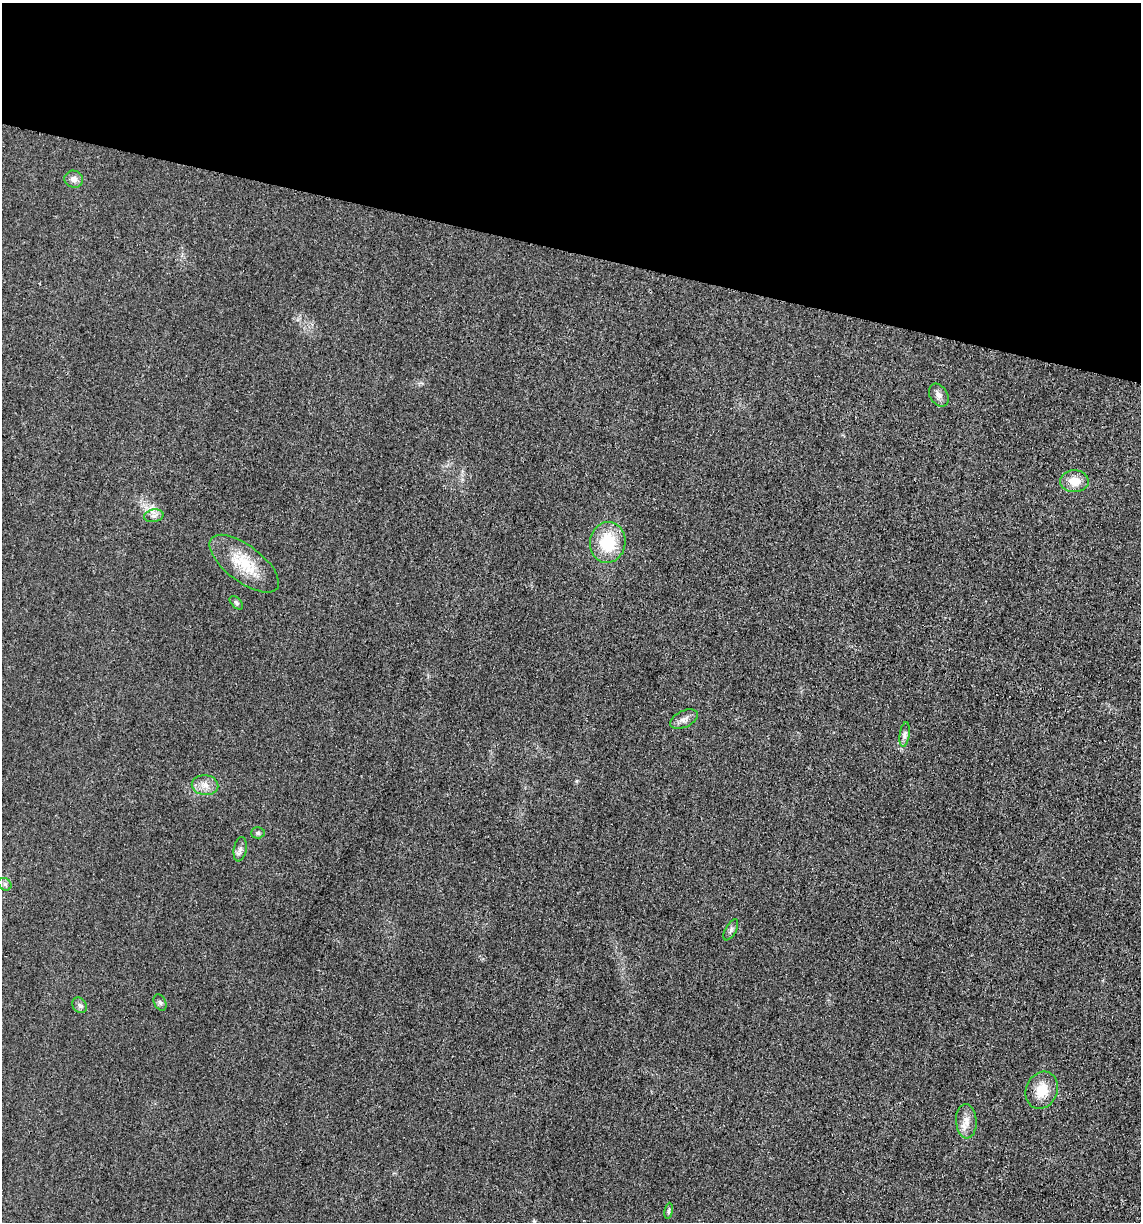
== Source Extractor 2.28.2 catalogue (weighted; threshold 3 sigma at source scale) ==
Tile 2 of 4 x 4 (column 2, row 1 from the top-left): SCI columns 1257-2395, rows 3673-4892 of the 4922 x 4903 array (HDU 1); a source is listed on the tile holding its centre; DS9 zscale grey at full resolution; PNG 1143 x 1224 px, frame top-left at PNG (2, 3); each listed source drawn as its Kron ellipse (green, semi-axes under 4 px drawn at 4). Shown black and unused: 20% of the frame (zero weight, under 3 of 4 exposures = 1% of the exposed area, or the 3 px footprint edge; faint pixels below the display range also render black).
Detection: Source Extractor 2.28.2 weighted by HDU 2 'WHT'; one run over the whole footprint, this tile lists its part. Background 0.0292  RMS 0.0058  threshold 0.0262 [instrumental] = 3 sigma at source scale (4.5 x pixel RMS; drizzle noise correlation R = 1.50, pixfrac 1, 0.05/0.05 arcsec/px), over >= 5 px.
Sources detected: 19; all 19 listed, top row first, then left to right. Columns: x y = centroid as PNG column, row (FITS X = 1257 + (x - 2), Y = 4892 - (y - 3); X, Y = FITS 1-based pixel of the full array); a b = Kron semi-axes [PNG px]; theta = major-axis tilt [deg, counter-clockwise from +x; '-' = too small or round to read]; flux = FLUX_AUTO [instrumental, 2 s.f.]
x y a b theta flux
74 179 9 8 - 3.1
939 395 12 8 -57 3
1074 481 14 11 -2 8.5
154 516 10 6 11 2.5
608 542 20 18 81 24
244 564 41 18 -37 21
236 603 8 5 -45 1.2
684 719 15 8 25 3.4
905 735 12 5 82 2.1
205 785 13 10 -4 5.1
258 833 7 5 3 1.4
240 849 12 6 80 2.4
5 884 7 5 -43 1.5
731 930 11 5 61 1.8
160 1002 9 5 -63 1.4
80 1005 8 6 -53 1.8
1042 1090 19 15 67 12
966 1121 17 10 -86 5.6
669 1211 8 4 81 1.1
Isophote crosses this tile's border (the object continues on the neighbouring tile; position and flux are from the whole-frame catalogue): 1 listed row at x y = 5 884